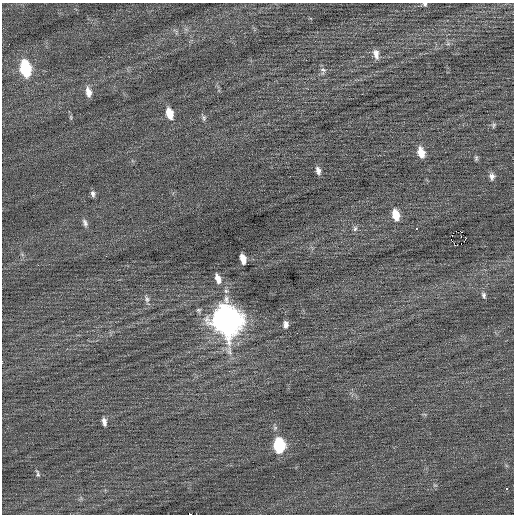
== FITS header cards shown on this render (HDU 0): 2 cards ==
NAXIS1  =                  512 / Axis length
NAXIS2  =                  512 / Axis length

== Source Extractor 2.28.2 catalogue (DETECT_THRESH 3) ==
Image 512 x 512 px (HDU 0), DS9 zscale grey, 1 PNG px = 1 image px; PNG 516 x 516 px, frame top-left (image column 1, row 512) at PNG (2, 3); no overlay
Background 0.0403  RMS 0.69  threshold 2.06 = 3 sigma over >= 5 px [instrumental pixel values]
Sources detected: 34; all 34 listed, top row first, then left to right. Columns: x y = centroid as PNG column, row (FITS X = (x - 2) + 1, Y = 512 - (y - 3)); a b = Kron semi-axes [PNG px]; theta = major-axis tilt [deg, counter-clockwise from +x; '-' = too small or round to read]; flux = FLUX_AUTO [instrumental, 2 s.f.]
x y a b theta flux
425 4 6 5 - 83
175 31 11 4 -58 94
448 44 7 4 19 88
376 54 13 7 -77 300
25 69 12 7 -78 4100
323 70 9 7 -20 160
88 92 13 7 -79 370
169 113 12 7 -75 730
71 117 8 4 -82 76
204 118 9 5 -89 110
494 125 8 6 68 90
421 153 11 7 -76 610
476 158 7 4 89 81
318 171 10 6 -76 200
492 176 9 7 -83 190
93 194 8 5 -79 140
396 215 11 7 -77 780
85 223 11 6 -70 170
355 228 8 6 74 130
416 228 3 2 - 80
461 244 2 2 - 53
457 245 3 2 - 38
243 259 9 5 -77 440
218 279 13 7 -69 360
484 295 9 6 -74 120
147 299 8 7 - 150
227 320 15 11 -76 62000
286 324 8 6 89 200
297 333 2 2 - 180
104 422 11 6 -80 200
279 446 10 7 -84 4100
38 473 10 4 -72 93
506 488 3 2 - 68
190 514 4 2 - 9100
At the frame edge (FLAGS 8, measured only in part): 2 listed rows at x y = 425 4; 190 514